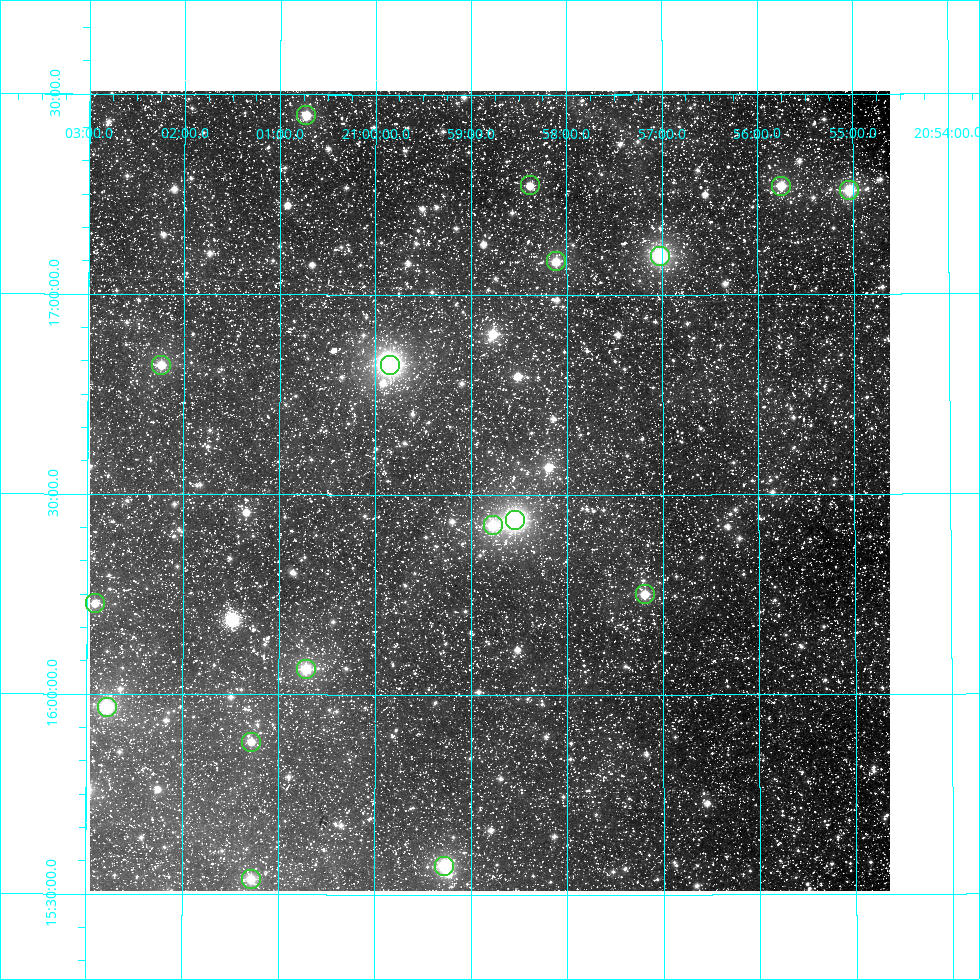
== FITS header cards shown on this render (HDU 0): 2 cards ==
NAXIS1  =                  800
NAXIS2  =                  800

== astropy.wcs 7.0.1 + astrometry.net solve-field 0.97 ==
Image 800 x 800 px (HDU 0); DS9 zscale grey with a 90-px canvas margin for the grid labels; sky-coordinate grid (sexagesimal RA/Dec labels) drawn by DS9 from the SOLVED WCS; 17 Tycho-2 reference stars matched to detected sources circled (green)
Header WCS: RA---AIT/DEC--AIT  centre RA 20:58:48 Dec +16:31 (314.70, +16.51 deg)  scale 9 arcsec/px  FOV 120.0' x 120.0'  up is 0 deg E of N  parity normal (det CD < 0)
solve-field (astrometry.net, Tycho-2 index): SOLVED blind (the header's WCS was not the basis of the solution)
Solved WCS: RA---TAN-SIP/DEC--TAN-SIP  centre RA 20:58:48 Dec +16:31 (314.70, +16.51 deg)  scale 9 arcsec/px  FOV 120.0' x 120.0'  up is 0 deg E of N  parity normal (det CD < 0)
Header WCS and blind solve agree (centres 1.3 arcsec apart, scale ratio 1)
Tycho-2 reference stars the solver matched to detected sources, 17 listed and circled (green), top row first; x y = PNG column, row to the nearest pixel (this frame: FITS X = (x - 90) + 1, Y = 800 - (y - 91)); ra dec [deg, ICRS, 3 dp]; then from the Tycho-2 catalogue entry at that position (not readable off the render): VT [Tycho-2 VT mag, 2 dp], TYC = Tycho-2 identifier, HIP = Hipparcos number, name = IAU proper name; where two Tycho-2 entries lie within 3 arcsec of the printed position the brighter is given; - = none
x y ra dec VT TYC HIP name
306 115 315.181 +17.448 8.13 1652-380-1 103692 -
530 185 314.595 +17.273 8.19 1652-1597-1 - -
781 186 313.937 +17.271 8.44 1651-1355-1 - -
849 190 313.759 +17.260 7.85 1651-1635-1 103246 -
660 256 314.256 +17.097 7.17 1652-1940-1 103405 -
556 261 314.527 +17.083 7.74 1652-1995-1 103496 -
161 365 315.559 +16.823 8.54 1648-1830-1 - -
390 365 314.962 +16.824 6.66 1648-1251-1 103635 -
515 520 314.634 +16.437 7.51 1648-2240-1 103537 -
493 525 314.693 +16.423 8.14 1648-1792-1 103551 -
645 594 314.297 +16.251 7.73 1648-1279-1 103417 -
95 603 315.730 +16.227 8.68 1648-1081-1 - -
306 669 315.179 +16.064 7.86 1648-1916-1 103690 -
107 707 315.697 +15.967 7.08 1648-1146-1 103868 -
251 742 315.321 +15.881 8.91 1648-1941-1 - -
444 866 314.819 +15.573 8.12 1648-403-1 103584 -
251 879 315.321 +15.538 8.22 1648-500-1 - -